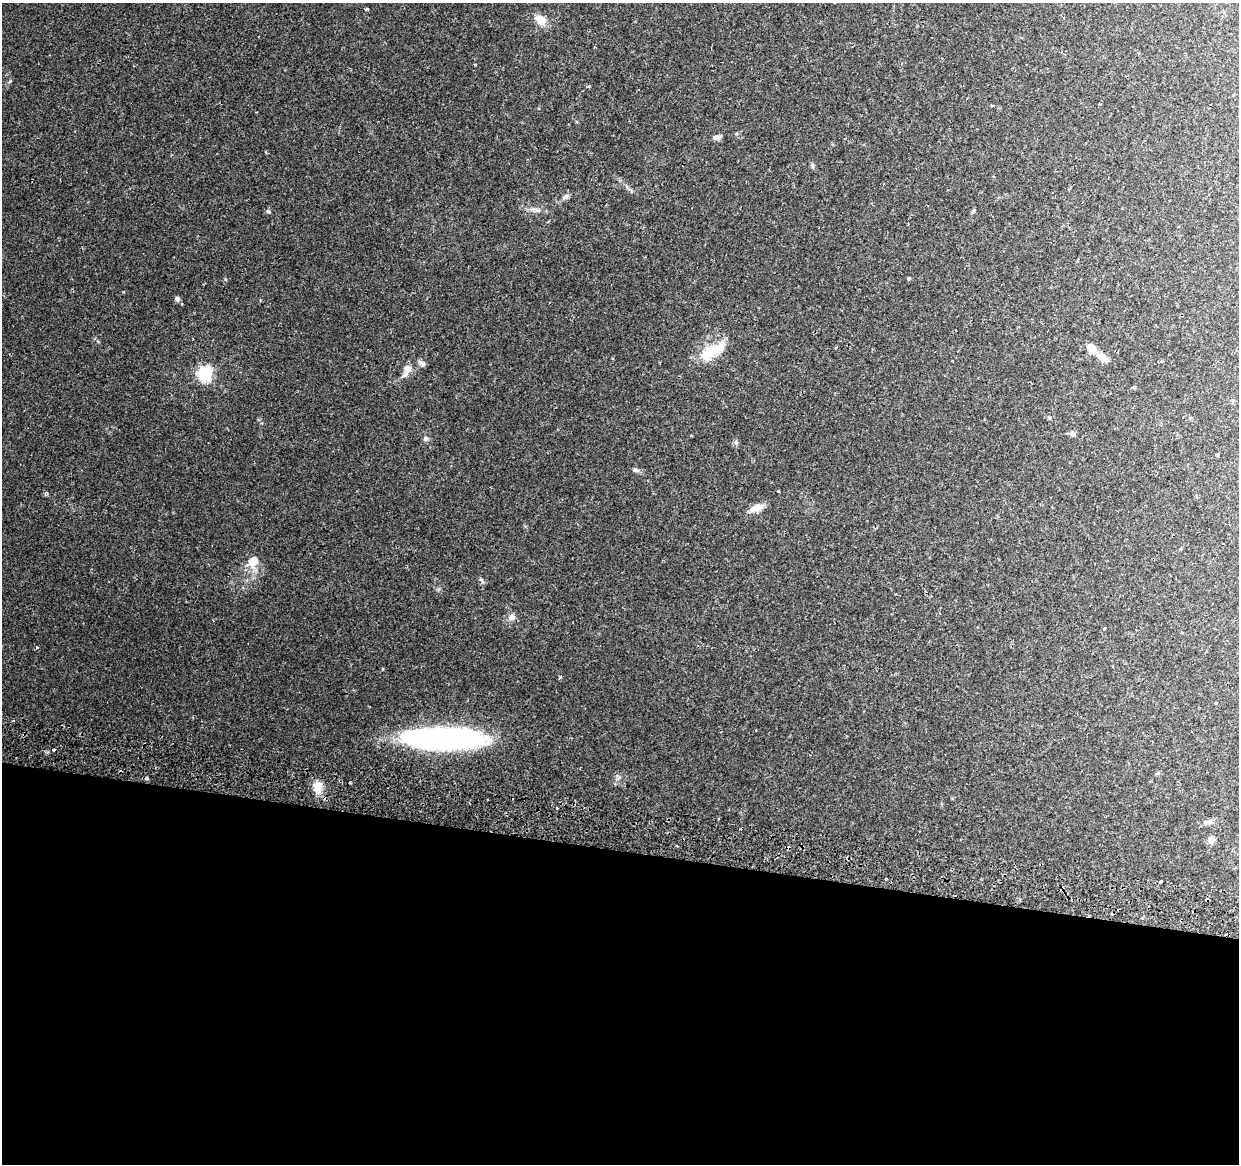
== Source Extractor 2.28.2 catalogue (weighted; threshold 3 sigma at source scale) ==
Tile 14 of 4 x 4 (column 2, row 4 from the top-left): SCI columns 1256-2492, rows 332-1493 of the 4976 x 5248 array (HDU 1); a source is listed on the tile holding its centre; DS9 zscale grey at full resolution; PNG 1241 x 1166 px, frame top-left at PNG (2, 3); no overlay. Shown black and unused: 27% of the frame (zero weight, under 2 of 3 exposures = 3% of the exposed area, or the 3 px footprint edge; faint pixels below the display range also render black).
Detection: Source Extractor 2.28.2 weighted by HDU 2 'WHT'; one run over the whole footprint, this tile lists its part. Background 0.0332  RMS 0.0032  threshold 0.0145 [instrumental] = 3 sigma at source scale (4.5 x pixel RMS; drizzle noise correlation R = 1.50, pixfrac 1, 0.0396/0.0396 arcsec/px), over >= 5 px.
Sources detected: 46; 2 inside a brighter object's white glare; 3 cosmic-ray / hot-pixel residue — not listed; the other 41 listed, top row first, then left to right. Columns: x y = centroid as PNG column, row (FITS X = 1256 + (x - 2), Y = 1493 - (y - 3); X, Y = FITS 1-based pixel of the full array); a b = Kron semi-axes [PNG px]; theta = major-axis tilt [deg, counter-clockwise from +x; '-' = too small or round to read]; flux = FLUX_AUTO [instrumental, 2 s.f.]
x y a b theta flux
366 9 4 3 - 0.39
540 20 14 10 -45 3.8
991 106 3 3 - 0.49
716 137 10 5 9 1.3
813 166 7 4 -89 0.49
565 197 10 6 39 1.1
536 210 7 4 -19 0.81
268 211 6 4 -40 0.47
973 211 7 4 63 0.48
909 278 4 4 - 0.54
177 299 7 6 - 0.9
1091 348 14 8 -41 2.8
713 350 38 14 33 9.2
1102 357 21 9 -37 2.7
422 364 10 6 -47 0.92
408 369 12 11 - 2.3
205 374 6 6 - 65
1049 418 6 4 0 0.43
1072 433 7 7 - 0.89
426 439 7 5 22 0.63
736 443 7 4 -19 0.51
635 470 8 5 -26 0.74
778 491 3 3 - 0.33
756 508 19 8 19 2.9
253 561 17 12 55 4.3
481 580 7 4 -44 0.59
512 617 10 8 82 1.4
1104 628 3 3 - 0.82
37 648 3 3 - 0.88
561 676 5 4 - 0.45
1216 703 3 3 - 0.27
440 739 75 20 -1 93
54 750 4 3 - 0.58
147 778 4 3 - 1.7
350 782 3 2 - 0.37
318 788 17 12 86 4.1
1208 822 10 7 13 1.2
1211 840 8 8 - 1.5
886 879 3 3 - 0.31
1161 881 4 3 - 1.7
1062 888 5 4 - 0.64
Overlapping masked pixels (flux is a lower limit): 2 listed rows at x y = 147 778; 1062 888
Unlisted compact peaks at least as high as the median listed source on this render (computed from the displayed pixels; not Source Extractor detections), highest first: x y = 10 81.